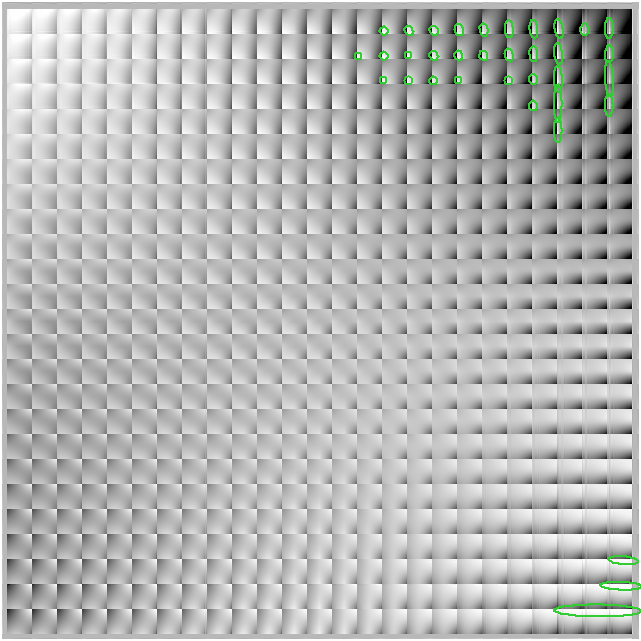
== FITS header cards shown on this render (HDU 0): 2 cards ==
NAXIS1  =                  637
NAXIS2  =                  637

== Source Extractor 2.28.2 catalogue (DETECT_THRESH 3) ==
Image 637 x 637 px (HDU 0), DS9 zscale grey, 1 PNG px = 1 image px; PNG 641 x 641 px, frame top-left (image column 1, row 637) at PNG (2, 2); each listed source drawn as its Kron ellipse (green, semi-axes under 4 px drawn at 4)
Background 3270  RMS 15000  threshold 44600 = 3 sigma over >= 5 px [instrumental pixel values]
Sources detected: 36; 1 with non-positive FLUX_AUTO (blend fragments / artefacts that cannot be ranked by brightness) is neither listed nor drawn; the other 35 listed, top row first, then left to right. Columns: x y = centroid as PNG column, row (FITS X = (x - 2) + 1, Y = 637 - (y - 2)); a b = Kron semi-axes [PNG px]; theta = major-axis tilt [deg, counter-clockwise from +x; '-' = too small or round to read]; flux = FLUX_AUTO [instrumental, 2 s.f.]
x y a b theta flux
609 28 10 3 89 3.0e+06
509 29 9 4 -86 2.3e+06
534 29 9 3 -85 2.1e+06
559 29 10 4 -80 2.3e+06
459 30 6 3 -77 1.8e+06
484 30 7 3 -77 1.8e+06
584 30 6 4 -90 1.7e+06
384 31 4 3 - 9.7e+05
409 31 5 3 - 1.0e+06
434 31 5 3 - 1.2e+06
534 54 8 2 -84 1.9e+06
559 54 11 3 -84 2.2e+06
609 54 8 2 87 2.4e+06
509 55 6 3 -76 1.8e+06
384 56 4 3 - 9.6e+05
409 56 4 2 - 1.2e+06
434 56 5 3 - 9.7e+05
459 56 5 2 - 1.3e+06
484 56 5 2 - 1.2e+06
359 57 3 2 - 5.6e+05
558 79 13 2 -87 2.6e+06
609 79 17 3 -86 1.5e+06
533 80 5 2 - 1.1e+06
384 81 4 2 - 9.8e+05
408 81 4 2 - 8.5e+05
433 81 4 2 - 7.5e+05
458 81 4 2 - 8.1e+05
509 81 4 2 - 1.2e+06
558 104 19 2 90 1.3e+06
609 105 11 2 90 1.9e+06
533 106 5 2 - 8.4e+05
558 130 12 2 90 7.5e+05
624 561 15 2 -5 3.0e+06
621 586 21 4 -2 5.8e+06
598 611 43 6 -1 1.2e+07
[1 non-positive-flux detection neither listed nor drawn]